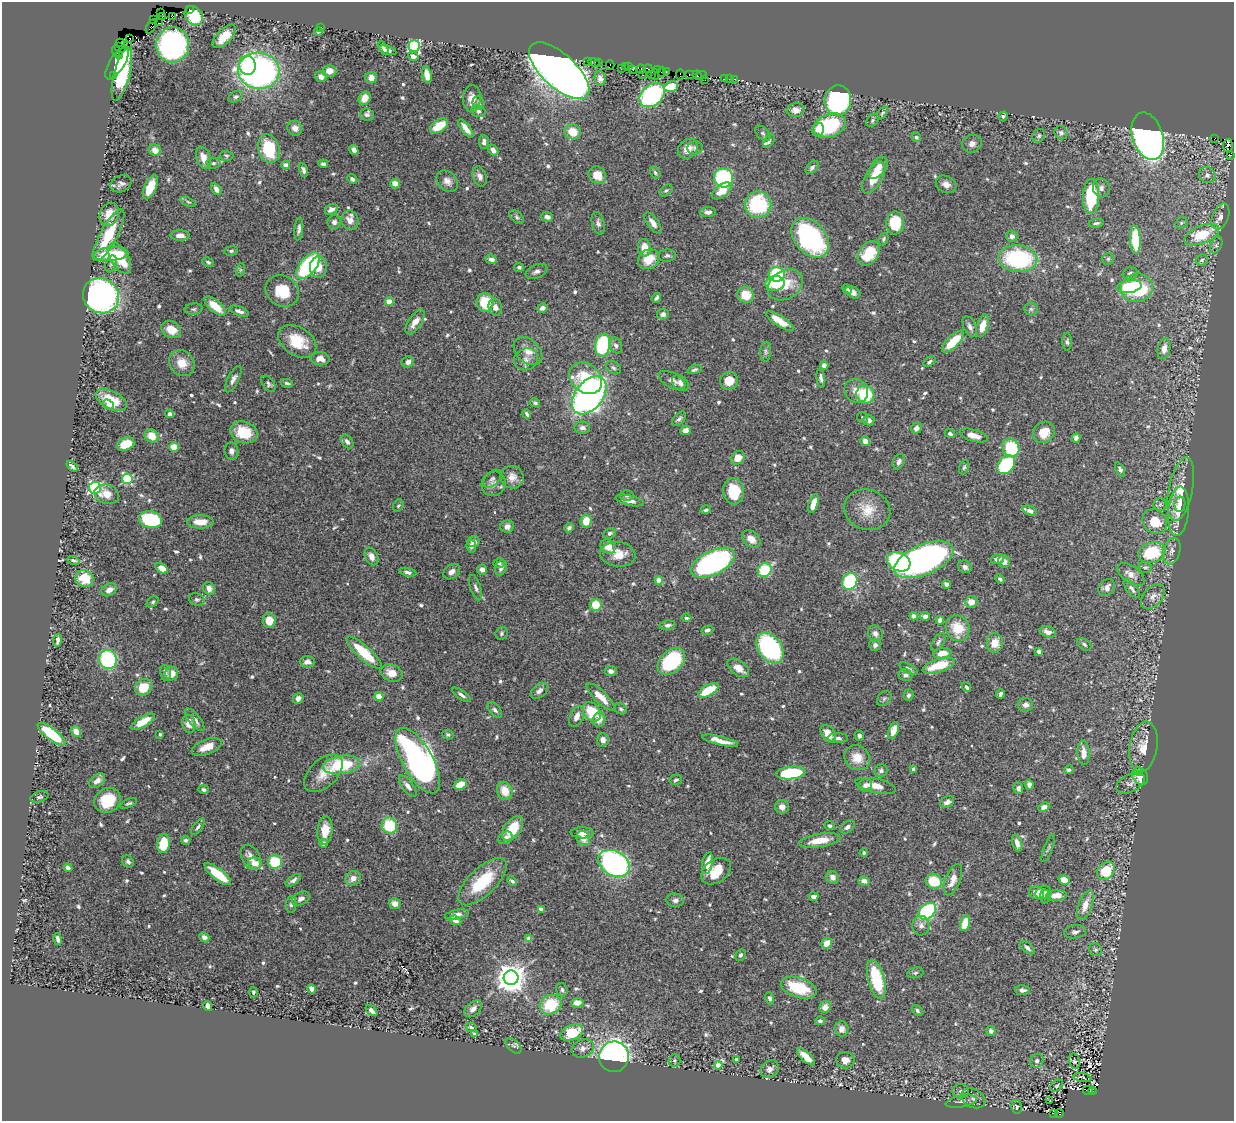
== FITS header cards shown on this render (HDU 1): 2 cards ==
NAXIS1  =                 1232
NAXIS2  =                 1119

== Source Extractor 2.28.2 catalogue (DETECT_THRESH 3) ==
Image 1232 x 1119 px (HDU 1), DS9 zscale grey, 1 PNG px = 1 image px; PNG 1236 x 1123 px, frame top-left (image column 1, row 1119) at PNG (2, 2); each listed source drawn as its Kron ellipse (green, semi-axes under 4 px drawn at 4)
Background 0.743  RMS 0.017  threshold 0.0503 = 3 sigma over >= 5 px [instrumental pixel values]
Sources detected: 700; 3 with non-positive FLUX_AUTO (blend fragments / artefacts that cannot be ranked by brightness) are neither listed nor drawn; of the other 697, the 500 brightest by FLUX_AUTO listed and drawn (197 fainter detections omitted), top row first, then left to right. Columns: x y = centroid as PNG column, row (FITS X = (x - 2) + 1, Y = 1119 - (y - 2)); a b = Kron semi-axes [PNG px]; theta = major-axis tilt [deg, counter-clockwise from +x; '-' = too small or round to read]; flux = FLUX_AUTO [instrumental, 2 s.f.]
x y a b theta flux
189 9 2 2 - 2.7
160 13 3 3 - 24
163 16 3 3 - 60
194 16 10 8 -52 37
173 17 3 2 - 3.5
154 19 4 2 - 6.1
160 23 4 3 - 36
151 27 7 3 65 54
320 27 3 2 - 2.2
318 31 4 4 - 2.6
224 36 15 7 46 17
130 39 4 3 - 120
121 43 4 3 - 23
172 45 18 17 - 260
127 46 2 2 - 85
414 46 6 6 - 160
119 47 3 2 - 14
383 48 8 3 -61 2.5
388 50 9 4 -17 4.3
116 51 6 2 -86 17
119 55 2 2 - 9.8
413 56 5 4 - 5
587 61 3 2 - 6
594 62 6 3 -19 21
598 62 3 3 - 11
117 63 19 7 58 83
247 65 10 8 -78 44
610 65 5 3 - 7
629 66 3 2 - 6.3
625 67 3 2 - 5
621 69 3 2 - 5
641 69 5 2 - 3.3
648 69 4 2 - 5.4
633 70 4 3 - 24
657 70 3 2 - 3.2
259 71 21 18 -6 470
329 71 7 6 - 9.8
559 71 38 17 -42 1700
662 72 5 3 - 5.5
666 72 3 2 - 6.2
680 74 5 2 - 8.1
689 74 3 2 - 2.3
122 75 27 8 75 82
427 75 8 4 -79 12
643 75 2 2 - 4.8
651 75 2 2 - 2.6
655 75 5 2 - 3.8
697 75 5 2 - 4.1
701 75 5 4 - 23
113 76 3 2 - 8.5
321 77 6 5 - 6.1
371 78 6 5 - 8.5
724 78 3 3 - 23
600 79 7 5 -86 6.3
729 79 3 2 - 3.4
735 79 3 2 - 14
705 80 2 2 - 3.2
671 87 7 5 20 24
652 95 14 10 41 170
236 97 8 5 28 2.5
365 98 7 5 59 11
472 98 13 9 88 9.7
838 100 15 13 81 250
478 103 7 6 - 2.3
796 110 9 6 7 8.2
478 111 7 5 -16 2.7
882 113 7 4 52 2.1
367 115 7 6 - 3.2
1003 116 5 3 - 3.1
872 120 7 5 54 2.3
439 126 10 6 34 26
829 126 17 11 22 91
295 128 8 7 - 6.6
466 128 11 4 -53 9
818 130 7 6 - 5.6
573 132 8 7 - 19
763 133 9 5 -45 3
1061 133 7 6 - 2.9
1039 136 7 6 - 2.3
1148 136 24 15 -72 660
916 137 5 4 - 2.1
1214 138 3 2 - 9.1
769 141 8 4 54 2.5
484 142 7 5 -86 4.9
972 144 10 8 21 5.9
1228 146 6 4 78 170
695 148 7 6 - 2.7
269 149 14 10 -74 51
688 149 11 9 45 12
155 150 6 5 - 9.8
354 150 5 4 - 4.3
493 150 6 4 -48 5.6
1230 155 3 2 - 3.6
226 156 7 5 -3 2
203 158 11 7 -70 12
213 163 7 5 3 2.6
323 164 5 3 - 3
285 165 4 4 - 5.6
812 167 8 5 48 3.3
878 168 12 7 55 13
303 170 7 4 -74 3.6
655 172 6 5 - 2.4
597 175 9 8 - 17
1207 175 8 8 - 5.2
480 176 10 7 -71 5.9
723 178 9 9 - 130
874 178 18 8 59 25
352 179 6 4 -46 3.1
447 181 12 9 -45 7.5
121 184 11 8 27 4.8
395 184 5 4 - 12
946 184 11 8 -26 7
150 187 13 6 67 22
1101 188 9 8 - 4.4
216 189 6 4 -55 6
666 190 7 5 35 2
722 191 11 6 37 20
1091 196 17 8 88 62
188 202 8 4 -22 2.1
758 205 13 13 - 92
331 209 7 5 28 4.6
708 212 8 5 1 3.9
109 214 12 9 70 16
1220 216 13 8 69 7.8
517 217 8 5 -43 2.6
547 217 6 4 -19 6
350 220 10 8 -74 8.8
334 222 7 6 - 3.7
598 223 11 6 -75 4.2
653 223 12 5 -55 7.8
895 223 11 9 85 37
1096 223 7 3 11 2.3
1181 223 6 5 - 2.1
299 229 11 4 83 3.7
108 235 29 8 62 43
180 235 9 5 0 6.8
1202 235 18 9 22 44
1012 236 5 5 - 5.6
810 238 22 15 -50 190
884 239 6 4 66 2.1
1135 240 14 5 -87 53
1216 245 9 5 62 2.8
645 248 9 6 -83 14
231 251 7 4 9 2.2
869 253 13 9 52 37
111 254 17 7 5 44
667 256 8 6 5 2.8
120 258 17 9 -59 51
491 259 6 4 -21 5.5
649 259 11 9 35 22
1018 259 19 13 -4 120
1108 259 6 6 - 2.1
1202 260 6 5 - 2.3
208 262 6 4 -27 2.1
111 264 9 5 70 3.1
308 266 16 8 52 120
318 267 11 8 84 14
519 267 5 4 - 2.6
240 270 7 4 72 2
536 271 11 6 24 4.6
1130 273 7 6 - 3.2
777 274 8 7 - 58
775 283 9 7 8 32
785 285 19 14 32 25
1129 286 12 6 11 30
1137 288 16 14 17 90
847 289 5 4 - 2.1
282 291 17 15 -32 32
853 292 8 5 -30 5.2
746 295 8 7 - 28
101 296 18 17 - 430
656 298 5 3 - 2.9
389 302 4 4 - 21
485 302 9 8 - 36
215 306 13 6 -40 24
495 307 9 6 -77 5.9
542 308 5 4 - 4.5
193 309 9 5 6 2.7
1031 309 7 6 - 2.4
239 311 10 4 -21 4
663 314 6 5 - 5
780 321 16 5 -34 21
415 322 14 6 56 10
983 326 11 5 74 15
970 327 11 6 -65 4.8
171 329 10 8 -31 17
297 341 21 14 -33 37
953 342 14 6 44 35
1067 342 9 5 -89 2.6
603 345 11 7 80 110
616 345 8 6 -66 4
1164 349 10 6 79 9.8
528 351 16 11 -43 13
766 352 10 5 87 3.3
320 359 9 6 -7 10
526 359 12 11 - 8.2
408 362 6 5 - 4.2
929 362 7 4 35 2.5
182 363 13 12 - 18
824 365 4 4 - 5.8
613 368 8 6 -34 3.2
694 370 7 4 17 2.3
586 378 18 14 -42 42
821 378 9 4 -82 3.9
233 379 14 5 63 5
672 380 15 7 -27 5.5
729 381 9 8 - 19
287 383 6 3 -9 2.1
680 383 9 7 -41 6
268 384 9 5 -53 2.9
856 391 12 11 - 11
865 394 9 8 - 50
589 395 21 14 52 620
111 400 17 9 -27 29
535 403 5 4 - 2.3
108 405 6 4 -39 3.2
170 414 4 4 - 4.3
527 414 5 3 - 3
863 418 6 5 - 2.1
679 419 8 5 47 3.2
869 420 5 5 - 4.1
582 428 8 6 0 4.7
917 428 6 5 - 4.3
685 430 5 4 - 6.5
244 432 14 10 -18 33
1044 432 11 10 - 19
950 434 5 4 - 2.8
974 435 14 6 -16 12
151 436 7 6 - 17
1076 438 5 4 - 5.1
347 441 8 5 -52 4.5
865 441 5 5 - 6.8
126 444 9 6 24 23
174 447 5 4 - 20
1011 448 9 8 - 62
231 451 8 7 - 5
738 458 7 6 - 16
899 462 8 5 67 4.6
1006 465 10 7 49 99
72 466 6 3 -41 3.1
964 467 7 4 69 2.1
1120 469 7 4 -65 3.1
512 477 12 11 - 9.8
127 479 5 5 - 120
492 479 11 6 45 4
494 484 12 11 - 7.8
95 488 6 6 - 190
1181 489 32 12 79 27
734 491 13 10 -82 34
107 494 12 9 -16 12
627 496 6 5 - 2.1
630 500 14 5 -13 7.9
813 504 10 4 70 17
1160 504 6 6 - 2.7
1180 504 7 5 82 6.8
398 506 6 5 - 2.1
706 510 5 4 - 2.3
867 510 23 20 -18 25
1030 511 7 4 -23 4.1
1178 511 25 10 85 25
151 520 11 8 -13 81
586 521 6 5 - 17
200 522 13 6 0 17
1155 522 13 11 -47 28
507 527 7 6 - 7
569 528 5 4 - 2.7
610 533 6 5 - 3.2
751 539 10 7 -41 9.7
474 542 6 5 - 8.7
471 546 7 4 -80 3.3
608 547 8 6 -38 13
1172 551 13 8 75 6.6
1152 553 14 10 16 55
618 554 18 12 -7 17
371 556 9 6 -64 6.9
997 559 7 5 18 6.7
73 560 6 4 -19 2.6
924 560 31 15 23 510
1004 561 6 6 - 6.9
899 562 12 9 -27 130
499 563 5 4 - 2.3
713 563 24 12 26 290
965 567 7 6 - 4.2
1145 567 7 5 -18 2.3
162 568 7 4 -30 11
501 568 8 5 68 5.4
482 569 5 5 - 6.1
765 570 7 6 - 84
408 572 9 4 -11 3.2
452 572 9 6 39 5.4
1131 574 16 8 -37 8.6
84 578 9 8 - 33
1000 579 5 3 - 2.3
659 580 4 4 - 19
850 581 8 7 - 94
947 584 4 3 - 4.1
209 588 6 5 - 6.9
476 588 13 5 -72 3.9
1107 588 9 7 46 7.5
1132 589 11 5 -52 4
109 590 8 6 27 7.6
1153 596 14 9 50 8.1
197 599 8 6 -18 3.1
153 602 7 4 41 2
971 602 6 6 - 9.2
596 605 6 6 - 22
914 616 4 4 - 4.6
925 616 5 4 - 4.2
686 618 5 4 - 2.3
269 620 7 6 - 17
940 620 4 4 - 3.7
667 625 8 5 6 3.6
958 628 13 11 -64 28
707 630 6 4 14 2.7
1048 632 8 5 -15 6.7
502 633 7 6 - 2.2
875 634 8 7 - 5.3
57 640 7 3 83 3.4
938 642 10 5 58 3.1
995 643 10 8 86 14
1084 644 8 5 -35 2.6
875 645 6 5 - 4.1
770 648 17 11 -54 160
1039 651 4 4 - 9.9
364 653 23 6 -42 51
942 653 9 5 10 13
108 659 10 8 -79 100
671 661 16 11 43 95
307 662 7 5 -2 5.5
939 666 17 6 17 30
738 668 12 7 -36 12
909 669 10 4 -28 3.2
611 671 6 5 - 5.2
165 673 8 5 -78 4.9
391 673 11 8 -19 13
172 674 7 6 - 12
905 675 7 6 - 4
144 687 9 7 38 26
967 687 5 4 - 2.3
708 690 11 5 29 38
539 691 10 6 40 4.6
1000 694 4 3 - 2.5
461 695 11 4 -34 4.2
908 695 6 5 - 2.9
379 697 4 4 - 30
601 697 19 6 -44 16
298 698 5 5 - 4.9
884 698 9 6 49 2.4
1026 705 7 7 - 5.3
621 709 6 5 - 2
495 710 9 5 -49 3.4
592 712 11 8 -54 39
577 716 11 6 66 8.9
599 719 7 6 - 9.7
195 720 14 5 -52 6.8
143 722 13 5 30 18
189 724 9 6 -79 13
76 731 6 4 -59 12
893 731 9 5 69 12
51 734 17 5 -38 72
160 734 3 3 - 2.1
828 734 10 6 -54 16
448 735 5 4 - 2.2
859 736 5 4 - 3.9
838 738 10 5 0 3.4
603 740 7 6 - 6.8
720 741 18 4 -14 11
207 747 16 7 20 15
1143 747 25 14 81 22
1084 753 12 6 -86 12
857 758 13 12 - 18
418 761 36 15 -61 580
341 765 19 9 8 69
913 769 3 3 - 4.9
1069 770 5 4 - 2.4
881 771 7 6 - 3.2
1138 772 5 3 - 5.2
323 773 23 13 44 18
791 773 15 6 6 79
1140 776 9 7 -59 22
676 780 6 5 - 2.5
97 781 9 6 39 7.2
1130 783 15 8 26 5.9
460 784 7 5 24 16
865 785 7 6 - 4.7
1029 785 5 4 - 5.6
408 786 12 5 -52 5.8
876 786 20 7 -12 15
1018 788 6 5 - 4.1
204 790 5 4 - 3.5
505 791 9 7 -66 18
39 797 9 5 17 2.5
107 800 14 12 37 39
947 802 7 5 29 4.2
129 803 9 4 24 2.2
782 807 7 6 - 6.3
1044 807 6 4 24 6.1
389 825 8 7 - 48
830 826 5 4 - 2.6
198 827 9 4 52 2.7
847 827 8 5 38 4.6
513 828 14 8 55 31
325 830 14 7 85 18
582 833 11 5 -2 7.1
505 838 7 6 - 5.8
583 838 8 6 -57 12
186 840 5 4 - 2.2
820 840 21 6 9 24
323 843 4 4 - 4.1
1017 843 8 4 -71 7.7
163 844 9 6 83 39
1048 848 15 3 68 2.6
864 853 4 4 - 2
251 857 13 9 -62 9.5
128 861 6 5 - 3
275 862 7 7 - 42
255 863 7 5 -15 11
614 863 17 12 -31 390
707 863 11 5 78 15
68 868 4 4 - 6.1
716 871 16 11 35 28
1106 871 10 7 50 40
218 874 16 5 -38 38
833 877 7 5 -48 6.7
353 878 8 7 - 8
953 879 17 7 68 12
293 880 9 4 35 3.5
1064 880 6 4 -33 15
512 881 5 3 - 2.5
864 881 6 4 -13 6.5
934 881 8 7 - 32
482 882 31 13 44 58
1037 893 7 6 - 15
1043 893 8 6 30 4.8
1056 895 10 5 5 13
813 896 5 3 - 4.5
1045 896 6 5 - 3
301 899 9 6 25 4.9
675 900 9 6 -4 4.3
395 903 6 5 - 6.9
291 904 8 5 84 2.9
1085 905 15 7 70 14
541 909 4 3 - 8.5
927 911 10 7 43 130
457 915 12 4 11 6.5
455 920 6 4 -24 4.9
965 923 8 4 75 28
921 926 10 8 -86 5.7
1075 932 11 6 8 4.4
204 937 5 4 - 3.6
58 939 6 3 -78 4
529 939 4 4 - 19
827 943 6 5 - 15
1027 948 8 4 -40 3.4
1095 949 7 6 - 2.6
740 955 6 5 - 2.3
915 973 8 5 12 2.4
511 978 7 7 - 1900
876 979 20 8 -75 58
799 988 18 10 -17 49
312 989 5 4 - 5.7
562 990 7 5 -69 3.2
1022 990 7 5 -2 4.2
253 992 5 4 - 2.1
769 998 6 4 -70 2.7
577 1003 6 5 - 10
551 1005 11 9 28 44
208 1006 5 4 - 5.4
825 1007 6 5 - 7.9
473 1009 10 6 42 5.2
917 1010 6 4 -42 2.6
371 1011 7 4 -41 4.5
820 1021 5 4 - 2.8
471 1028 5 4 - 3.3
842 1029 7 7 - 7.6
991 1031 5 4 - 3.9
572 1033 12 7 23 48
475 1034 4 4 - 2.4
514 1046 10 5 -43 2.9
583 1048 11 8 23 7.5
614 1057 15 15 - 360
806 1057 11 5 -43 15
736 1059 3 3 - 2.4
674 1060 6 6 - 2.3
845 1060 9 8 - 9.9
1037 1061 7 6 - 4.7
1074 1061 7 5 -75 2.4
718 1065 4 4 - 23
770 1069 10 8 39 5.8
1082 1078 9 4 -11 3.2
1057 1086 7 5 38 2.1
1088 1090 5 2 - 18
961 1091 8 7 - 4.7
1092 1091 4 3 - 160
973 1098 12 9 -27 7.2
961 1101 16 6 10 5.8
1050 1101 3 2 - 2.1
1017 1107 7 5 -80 2.5
1053 1113 3 2 - 16
1059 1114 4 4 - 130
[197 fainter detections neither listed nor drawn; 3 non-positive-flux detections neither listed nor drawn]